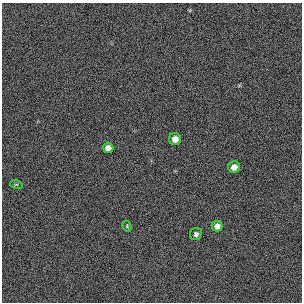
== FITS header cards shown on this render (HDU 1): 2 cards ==
NAXIS1  =                  300 / length of original image axis
NAXIS2  =                  300 / length of original image axis

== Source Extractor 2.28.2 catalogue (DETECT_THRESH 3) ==
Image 300 x 300 px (HDU 1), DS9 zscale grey, 1 PNG px = 1 image px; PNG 304 x 304 px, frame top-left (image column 1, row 300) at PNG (2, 3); each listed source drawn as its Kron ellipse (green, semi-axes under 4 px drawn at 4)
Background 385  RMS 67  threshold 200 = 3 sigma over >= 5 px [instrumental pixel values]
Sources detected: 7; all 7 listed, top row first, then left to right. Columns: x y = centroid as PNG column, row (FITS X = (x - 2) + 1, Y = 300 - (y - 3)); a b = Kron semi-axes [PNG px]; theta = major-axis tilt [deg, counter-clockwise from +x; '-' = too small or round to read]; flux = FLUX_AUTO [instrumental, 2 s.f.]
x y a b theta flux
175 139 6 6 - 34000
108 148 5 5 - 26000
234 167 6 6 - 27000
16 184 6 4 -17 4600
127 226 6 4 -62 5100
217 226 5 5 - 25000
196 234 6 6 - 13000